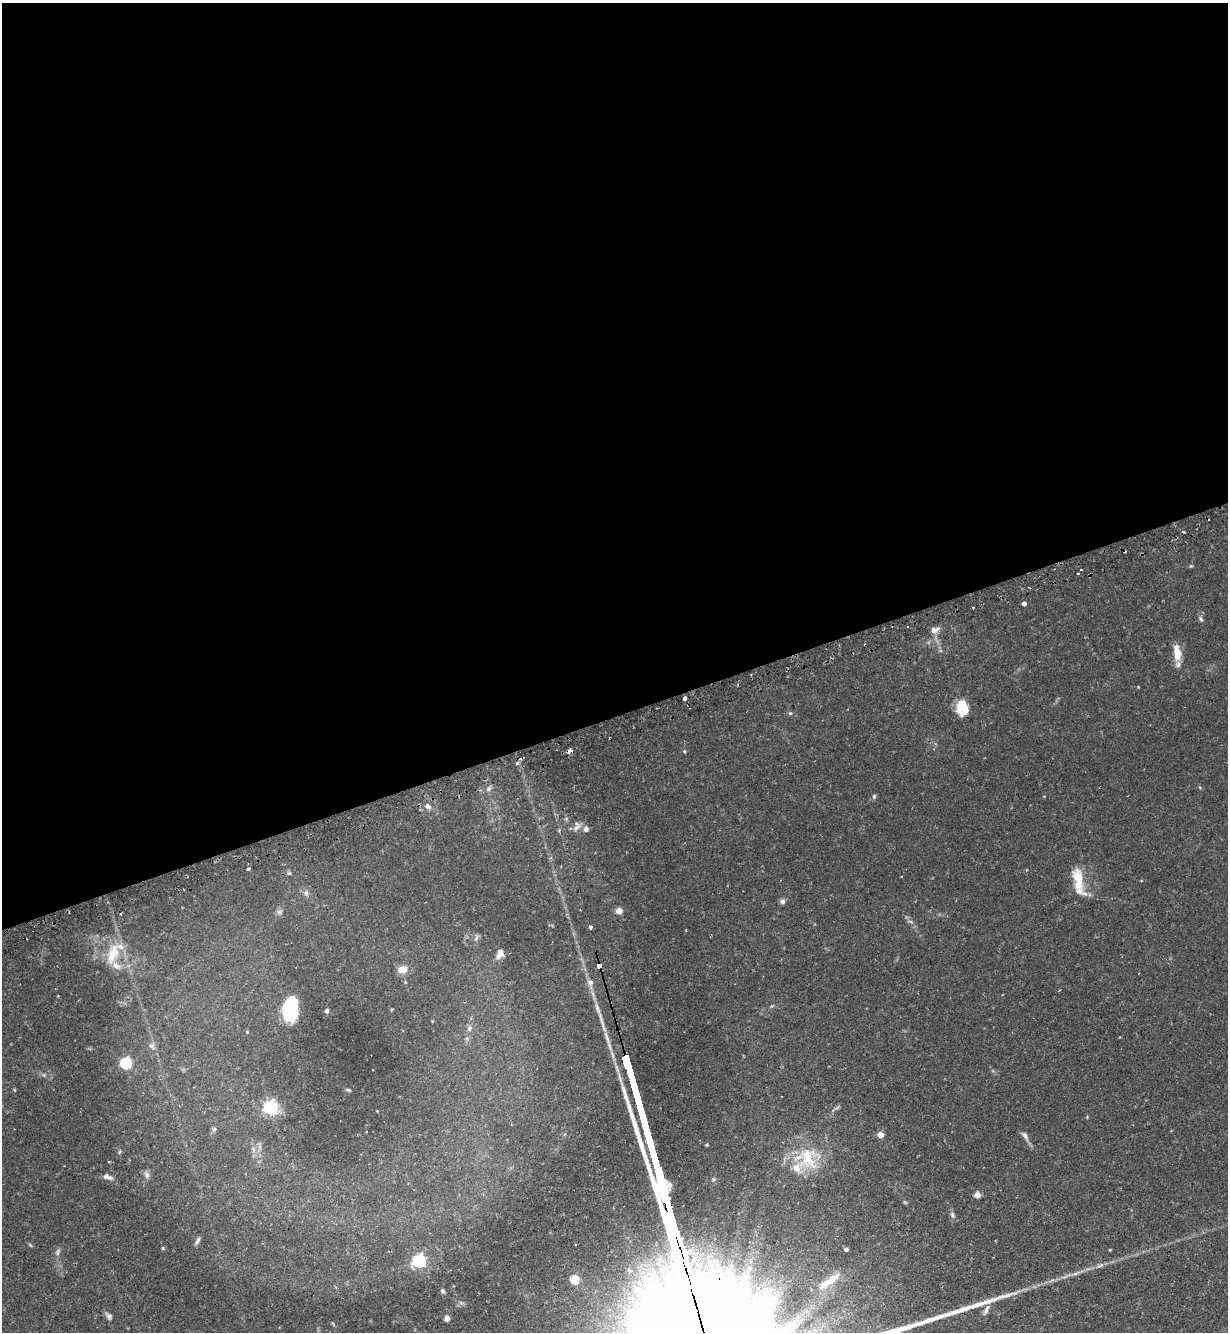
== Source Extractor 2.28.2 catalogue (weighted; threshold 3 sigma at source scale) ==
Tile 2 of 4 x 4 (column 2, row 1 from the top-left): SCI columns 1398-2623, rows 4029-5358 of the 5375 x 5396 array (HDU 1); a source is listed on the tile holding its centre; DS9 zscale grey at full resolution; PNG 1230 x 1334 px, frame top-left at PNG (2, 3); no overlay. Shown black and unused: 54% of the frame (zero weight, under 2 of 3 exposures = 5% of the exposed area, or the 3 px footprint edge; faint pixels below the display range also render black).
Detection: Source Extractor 2.28.2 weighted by HDU 2 'WHT'; one run over the whole footprint, this tile lists its part. Background 0.0663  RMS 0.0055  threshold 0.0247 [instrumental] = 3 sigma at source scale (4.5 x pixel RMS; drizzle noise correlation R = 1.50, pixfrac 1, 0.05/0.05 arcsec/px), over >= 5 px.
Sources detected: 70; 1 inside a brighter object's white glare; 2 cosmic-ray / hot-pixel residue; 1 long thin detection or spike segment (spike, bleed or trail) — not listed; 5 inside a brighter listed object's ellipse — not listed separately; the other 61 listed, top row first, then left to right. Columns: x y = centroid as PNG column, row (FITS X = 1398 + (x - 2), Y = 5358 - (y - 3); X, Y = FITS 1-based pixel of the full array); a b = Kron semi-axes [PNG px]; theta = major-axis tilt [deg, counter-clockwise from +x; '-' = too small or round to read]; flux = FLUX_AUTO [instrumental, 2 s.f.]
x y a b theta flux
1184 532 3 3 - 2.2
1078 573 3 2 - 0.45
1024 603 4 4 - 1.6
1201 619 7 5 -60 1
934 630 12 6 22 2.7
1177 653 21 9 -83 7.3
685 698 4 3 - 4.4
959 708 18 8 -87 5.7
790 713 5 4 - 0.62
570 751 5 4 - 3
684 751 5 3 - 0.54
517 763 5 4 - 1
488 789 6 5 - 1.1
874 796 6 5 - 0.78
428 806 8 6 -36 1.9
577 826 15 8 73 2.6
586 829 6 6 - 1.9
248 868 3 3 - 2.3
289 873 5 5 - 0.76
1078 880 36 12 -78 12
306 893 6 6 - 1.4
783 902 6 6 - 1.5
619 911 4 4 - 7.9
121 914 3 2 - 0.65
590 927 4 3 - 1.9
113 954 30 13 68 13
500 954 14 9 65 3.1
600 966 5 3 - 210
402 969 12 8 7 4.3
590 982 8 8 - 2.1
292 1009 26 11 80 18
327 1011 5 5 - 0.96
469 1028 7 5 69 1.3
247 1032 3 3 - 0.39
607 1037 21 4 -71 3.8
151 1046 7 4 18 0.98
126 1063 5 5 - 62
347 1090 7 3 -9 0.66
271 1107 6 6 - 120
214 1129 6 5 - 0.87
881 1135 4 4 - 7.4
1025 1135 12 6 -57 2.1
808 1158 34 19 -68 20
108 1162 3 2 - 0.53
147 1175 8 6 -76 1.6
107 1177 12 5 -14 2
977 1195 6 6 - 2.7
952 1214 8 5 -83 1.2
197 1241 10 5 60 1.4
846 1249 4 4 - 1.2
1110 1250 4 3 - 0.45
58 1252 11 3 75 1.2
693 1260 7 5 -1 1.9
419 1261 6 6 - 93
1100 1265 11 3 31 1.3
575 1279 5 5 - 23
825 1283 34 8 35 8.1
442 1291 6 4 -42 0.83
986 1310 11 5 69 1.8
109 1316 9 5 0 1.5
447 1318 6 5 - 1.7
Overlapping masked pixels (flux is a lower limit): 3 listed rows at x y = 685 698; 570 751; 600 966